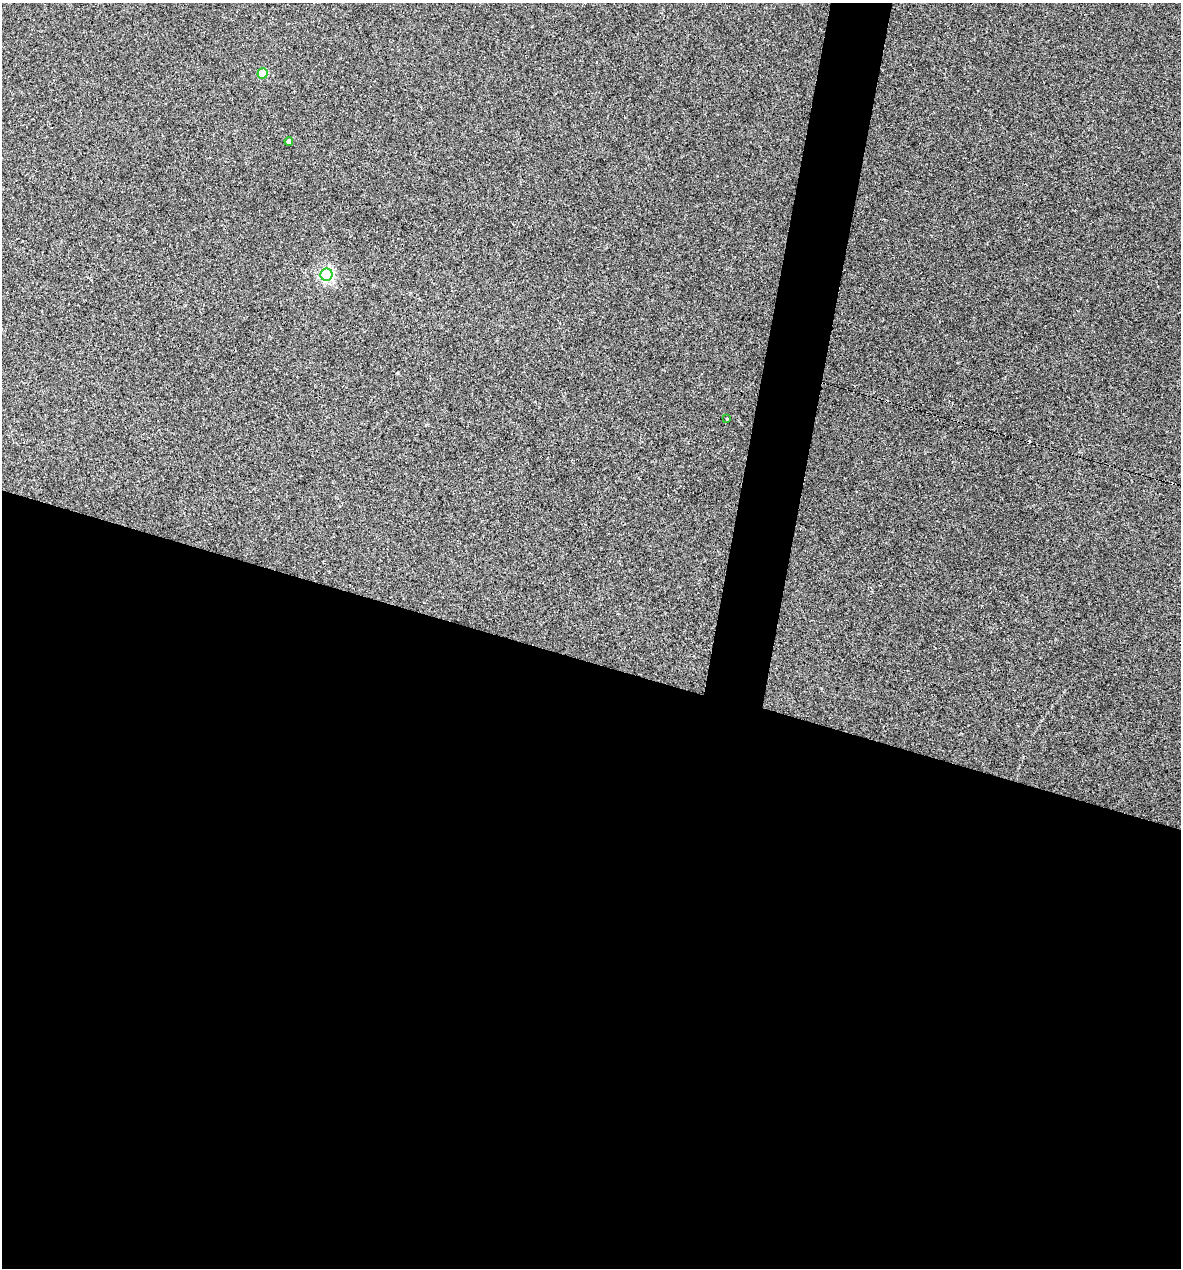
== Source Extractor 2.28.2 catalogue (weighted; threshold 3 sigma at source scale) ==
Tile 14 of 4 x 4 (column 2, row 4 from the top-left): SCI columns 1423-2601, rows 1-1266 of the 5084 x 5064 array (HDU 1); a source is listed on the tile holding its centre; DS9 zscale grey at full resolution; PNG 1183 x 1270 px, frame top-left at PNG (2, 3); each listed source drawn as its Kron ellipse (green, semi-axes under 4 px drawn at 4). Shown black and unused: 51% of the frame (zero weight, under 3 of 4 exposures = <1% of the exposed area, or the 3 px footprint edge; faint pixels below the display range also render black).
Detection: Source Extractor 2.28.2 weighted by HDU 2 'WHT'; one run over the whole footprint, this tile lists its part. Background 0.0888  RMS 0.0058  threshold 0.026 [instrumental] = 3 sigma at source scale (4.5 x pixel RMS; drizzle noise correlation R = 1.50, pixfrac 1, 0.05/0.05 arcsec/px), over >= 5 px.
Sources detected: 6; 2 cosmic-ray / hot-pixel residue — neither listed nor drawn; the other 4 listed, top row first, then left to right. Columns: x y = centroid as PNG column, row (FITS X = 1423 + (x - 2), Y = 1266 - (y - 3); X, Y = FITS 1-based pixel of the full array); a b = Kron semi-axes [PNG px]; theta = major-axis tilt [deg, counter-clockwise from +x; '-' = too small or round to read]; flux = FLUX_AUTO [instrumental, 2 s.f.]
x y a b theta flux
262 73 5 5 - 21
289 141 4 4 - 2.2
327 275 6 6 - 110
727 419 3 2 - 0.48